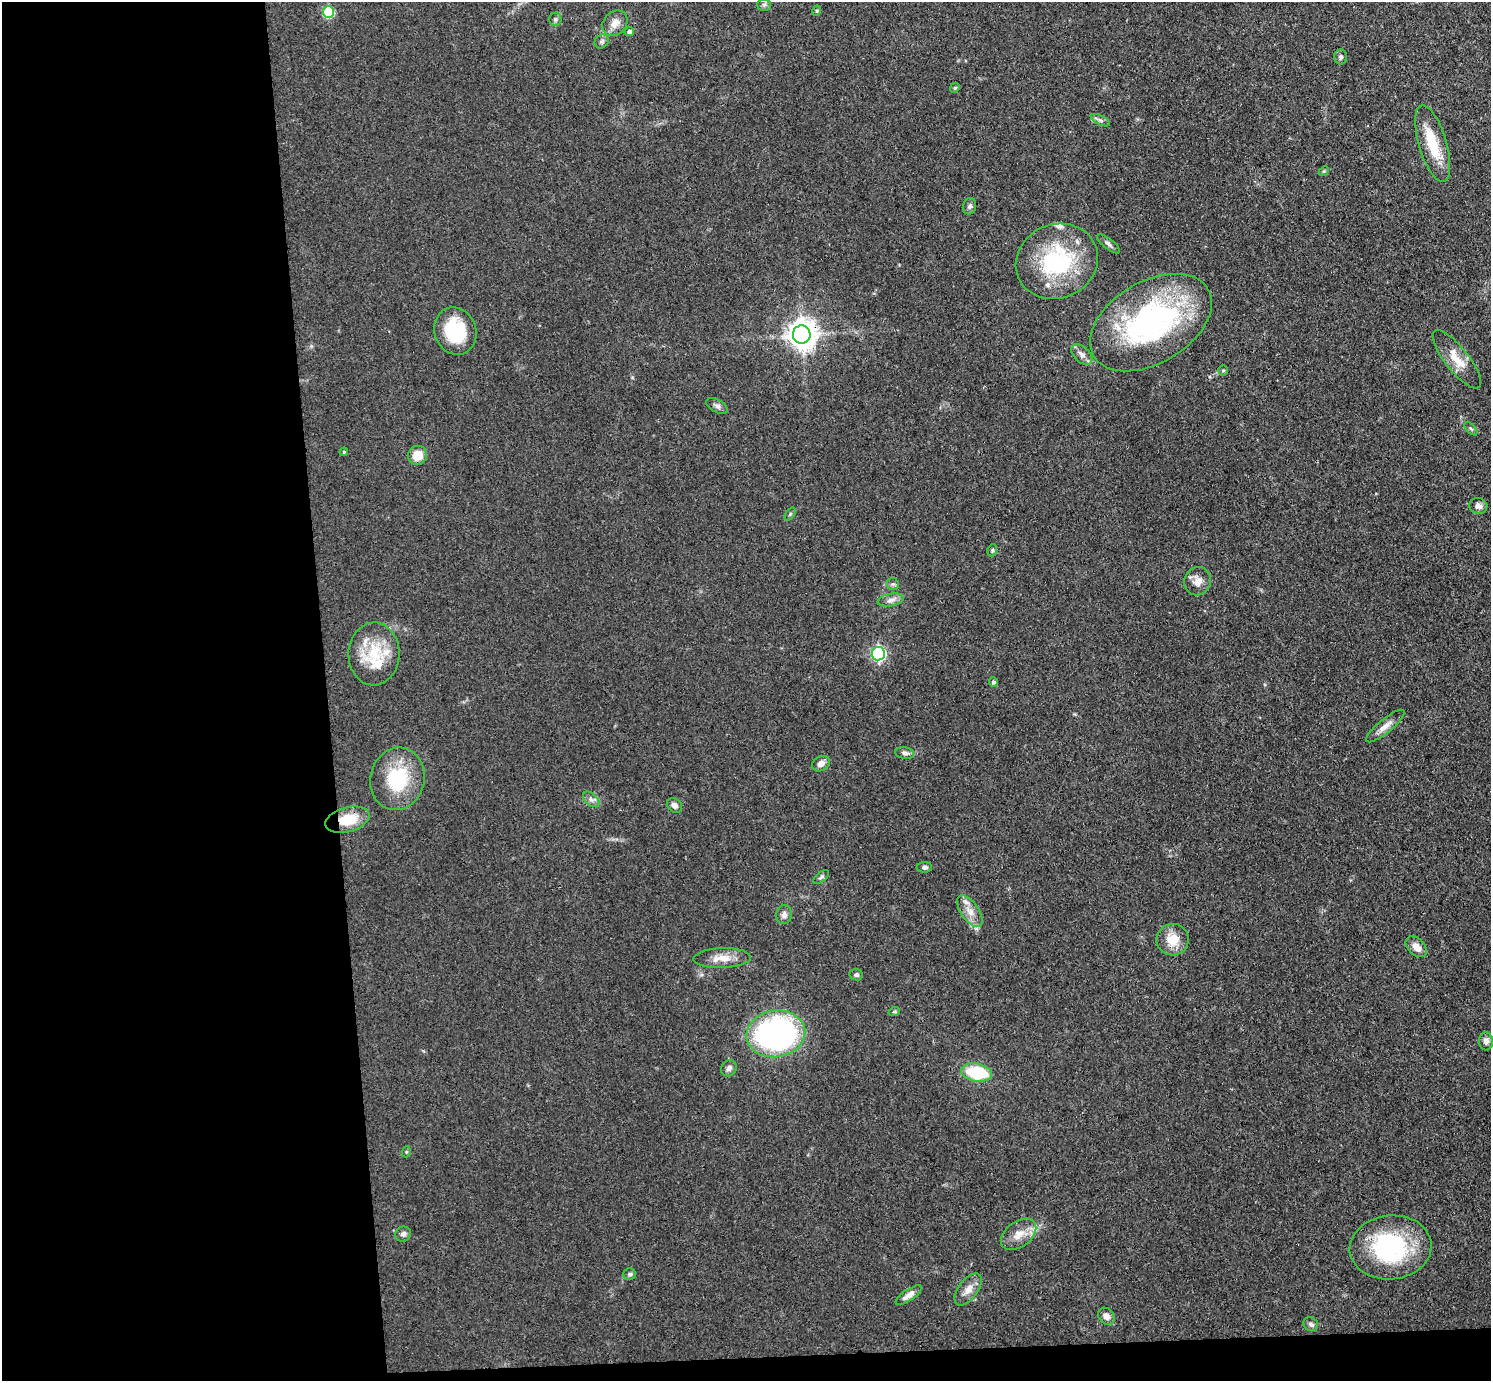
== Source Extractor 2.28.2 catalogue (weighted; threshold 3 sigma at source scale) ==
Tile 7 of 3 x 3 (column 1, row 3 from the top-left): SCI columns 57-1545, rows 133-1511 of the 4579 x 4505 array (HDU 1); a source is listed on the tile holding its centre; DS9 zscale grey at full resolution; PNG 1493 x 1383 px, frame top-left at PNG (2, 2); each listed source drawn as its Kron ellipse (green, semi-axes under 4 px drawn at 4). Shown black and unused: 23% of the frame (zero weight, under 3 of 4 exposures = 5% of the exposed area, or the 3 px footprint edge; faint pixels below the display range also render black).
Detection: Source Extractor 2.28.2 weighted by HDU 2 'WHT'; one run over the whole footprint, this tile lists its part. Background 0.0693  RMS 0.0067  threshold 0.0303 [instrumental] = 3 sigma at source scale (4.5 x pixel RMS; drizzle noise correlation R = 1.50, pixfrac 1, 0.05/0.05 arcsec/px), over >= 5 px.
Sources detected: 70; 2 inside a brighter object's white glare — neither listed nor drawn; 5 inside a brighter listed object's ellipse — not listed separately; the other 63 listed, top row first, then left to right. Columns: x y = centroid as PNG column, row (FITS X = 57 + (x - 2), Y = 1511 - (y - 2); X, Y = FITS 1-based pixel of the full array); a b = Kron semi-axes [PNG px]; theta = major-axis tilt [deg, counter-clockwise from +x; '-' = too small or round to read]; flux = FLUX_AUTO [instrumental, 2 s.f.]
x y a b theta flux
764 5 6 6 - 1.6
816 11 5 3 - 0.73
328 12 6 5 - 37
555 19 7 6 - 1.6
615 23 14 11 47 6.5
629 32 4 4 - 2.1
602 41 7 6 - 1.8
1340 57 7 6 - 1.8
955 88 5 4 - 0.85
1100 120 10 4 -26 2
1433 143 40 14 -73 25
1324 171 5 4 - 0.88
969 206 8 6 76 2.2
1108 244 14 5 -38 2.1
1057 261 42 37 24 71
1151 323 66 41 30 160
455 331 24 21 -70 34
802 334 9 9 - 900
1082 355 12 7 -43 3.7
1457 359 36 11 -52 13
1223 371 5 4 - 0.94
717 406 12 6 -28 2.4
1471 429 8 4 -47 1.2
344 452 4 4 - 0.78
417 455 9 9 - 10
1478 506 9 8 - 2.9
790 514 7 4 54 1
992 550 6 4 70 1.1
1198 581 14 13 - 6.9
893 584 6 6 - 1.4
890 600 13 6 11 3.6
374 654 31 25 88 30
878 654 7 6 - 130
993 682 4 4 - 1.7
1385 726 24 7 39 6
905 753 9 5 -8 2.2
821 764 9 7 32 4.1
397 779 31 27 78 43
591 799 9 6 -41 2.5
674 805 8 6 -43 3
347 820 22 12 15 19
924 867 8 5 -1 1.8
821 877 9 5 38 1.7
970 911 18 9 -55 7.4
784 915 9 8 - 3
1173 940 16 15 - 13
1416 947 12 8 -45 5.1
722 958 29 10 2 10
856 975 7 5 -9 1.8
894 1012 6 3 18 0.86
776 1034 29 23 10 180
1486 1041 9 7 -87 3.3
729 1068 8 7 - 2.5
977 1072 15 9 -10 37
406 1152 5 3 - 0.71
403 1234 8 7 - 2.1
1019 1234 20 12 36 9.5
1391 1247 41 32 6 80
630 1274 6 6 - 1.7
968 1289 18 9 54 6.6
909 1295 15 5 33 4.4
1106 1316 9 7 -48 3.8
1311 1324 8 6 -39 2.1
Overlapping masked pixels (flux is a lower limit): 2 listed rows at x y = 802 334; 347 820